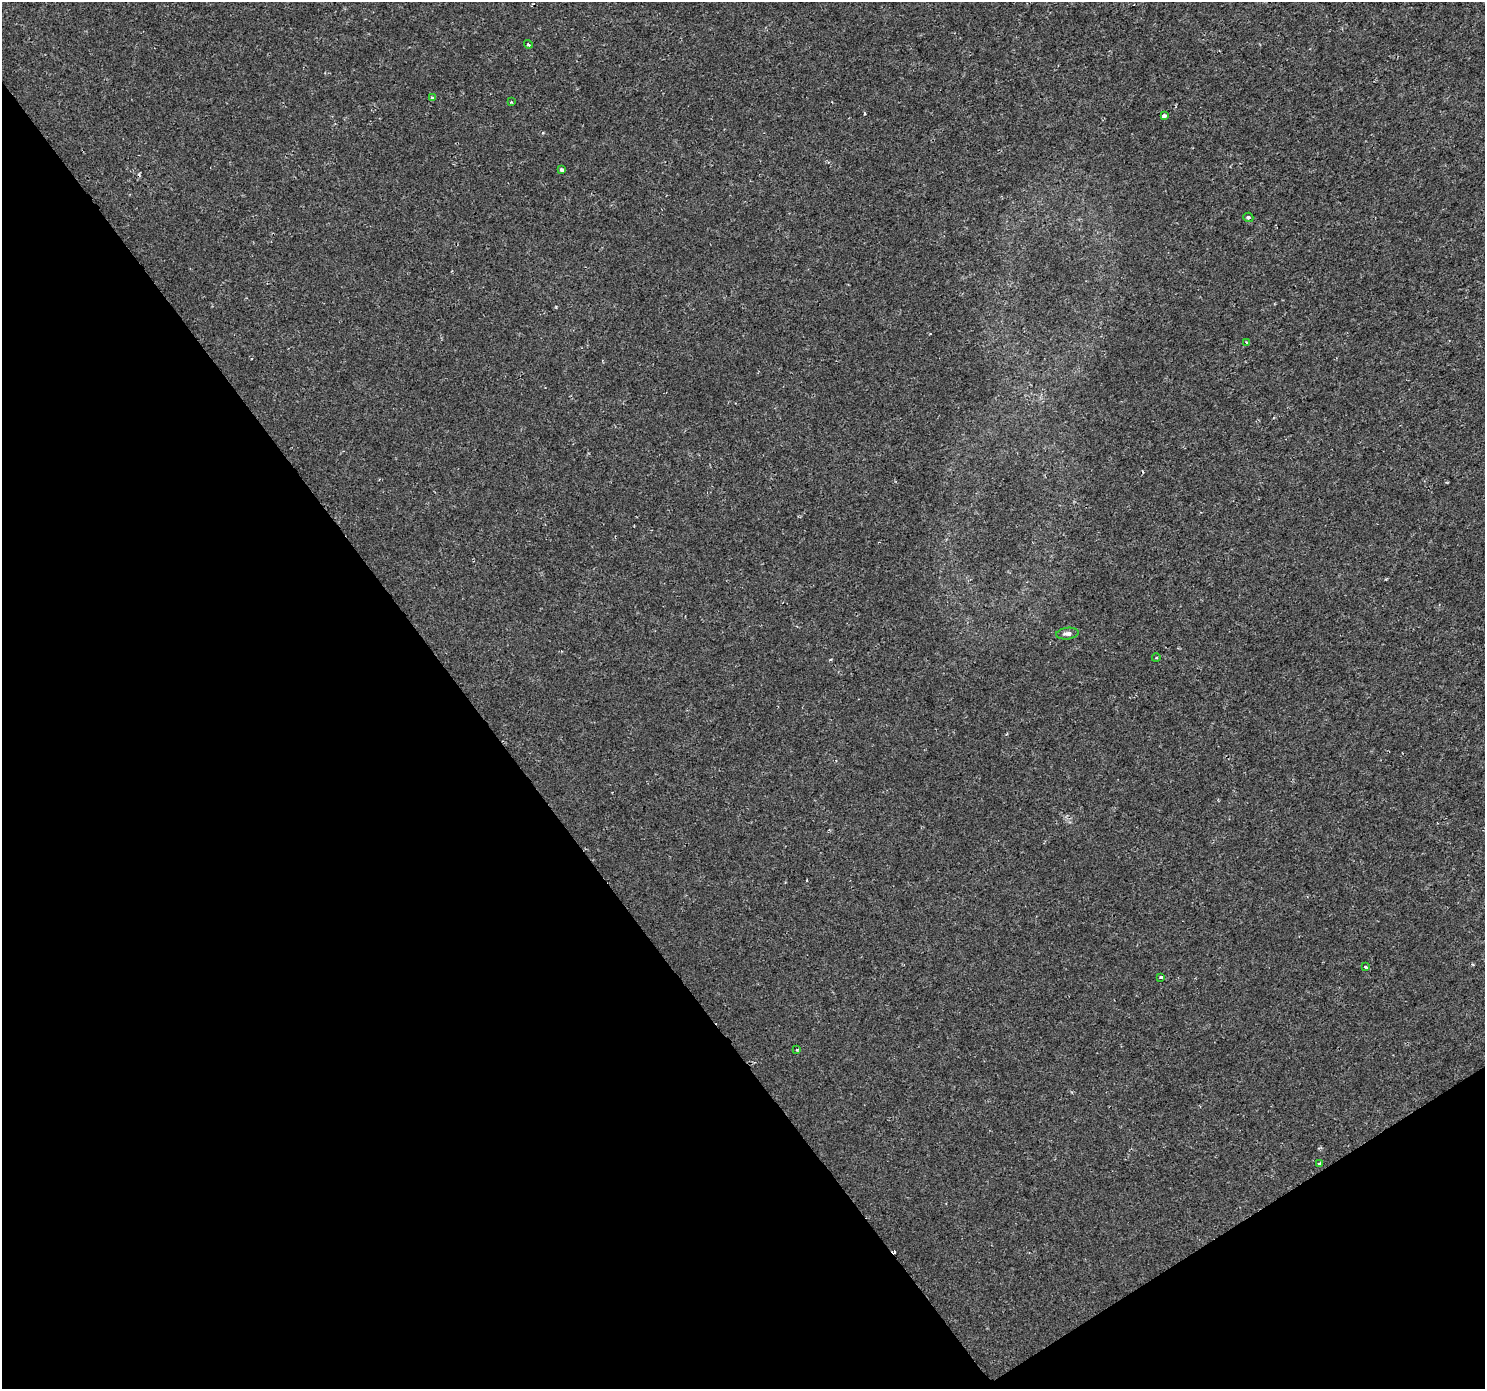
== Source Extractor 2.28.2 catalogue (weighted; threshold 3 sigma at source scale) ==
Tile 14 of 4 x 4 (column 2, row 4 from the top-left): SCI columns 1488-2970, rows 188-1574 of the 5937 x 5860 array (HDU 1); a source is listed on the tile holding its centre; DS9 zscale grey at full resolution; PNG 1487 x 1391 px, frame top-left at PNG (2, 2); each listed source drawn as its Kron ellipse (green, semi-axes under 4 px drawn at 4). Shown black and unused: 35% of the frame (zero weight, under 2 of 3 exposures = <1% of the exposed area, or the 3 px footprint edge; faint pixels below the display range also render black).
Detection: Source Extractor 2.28.2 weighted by HDU 2 'WHT'; one run over the whole footprint, this tile lists its part. Background 4.83e-04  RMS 0.0015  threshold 0.00658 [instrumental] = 3 sigma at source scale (4.5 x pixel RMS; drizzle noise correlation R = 1.50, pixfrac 1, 0.0396/0.0396 arcsec/px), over >= 5 px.
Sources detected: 16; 3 cosmic-ray / hot-pixel residue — neither listed nor drawn; the other 13 listed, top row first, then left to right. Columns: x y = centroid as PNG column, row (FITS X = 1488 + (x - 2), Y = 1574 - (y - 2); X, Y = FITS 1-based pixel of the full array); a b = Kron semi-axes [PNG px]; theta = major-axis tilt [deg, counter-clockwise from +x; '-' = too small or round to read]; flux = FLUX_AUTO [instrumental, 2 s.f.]
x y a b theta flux
528 44 4 3 - 0.22
432 98 4 3 - 0.66
511 102 3 3 - 0.13
1164 116 4 3 - 1.6
562 170 4 3 - 0.3
1248 217 5 4 - 0.32
1246 343 4 3 - 0.19
1067 634 11 5 6 0.56
1156 658 4 3 - 0.12
1365 967 3 3 - 0.64
1161 977 4 3 - 0.28
797 1050 4 3 - 0.13
1319 1164 4 3 - 0.37